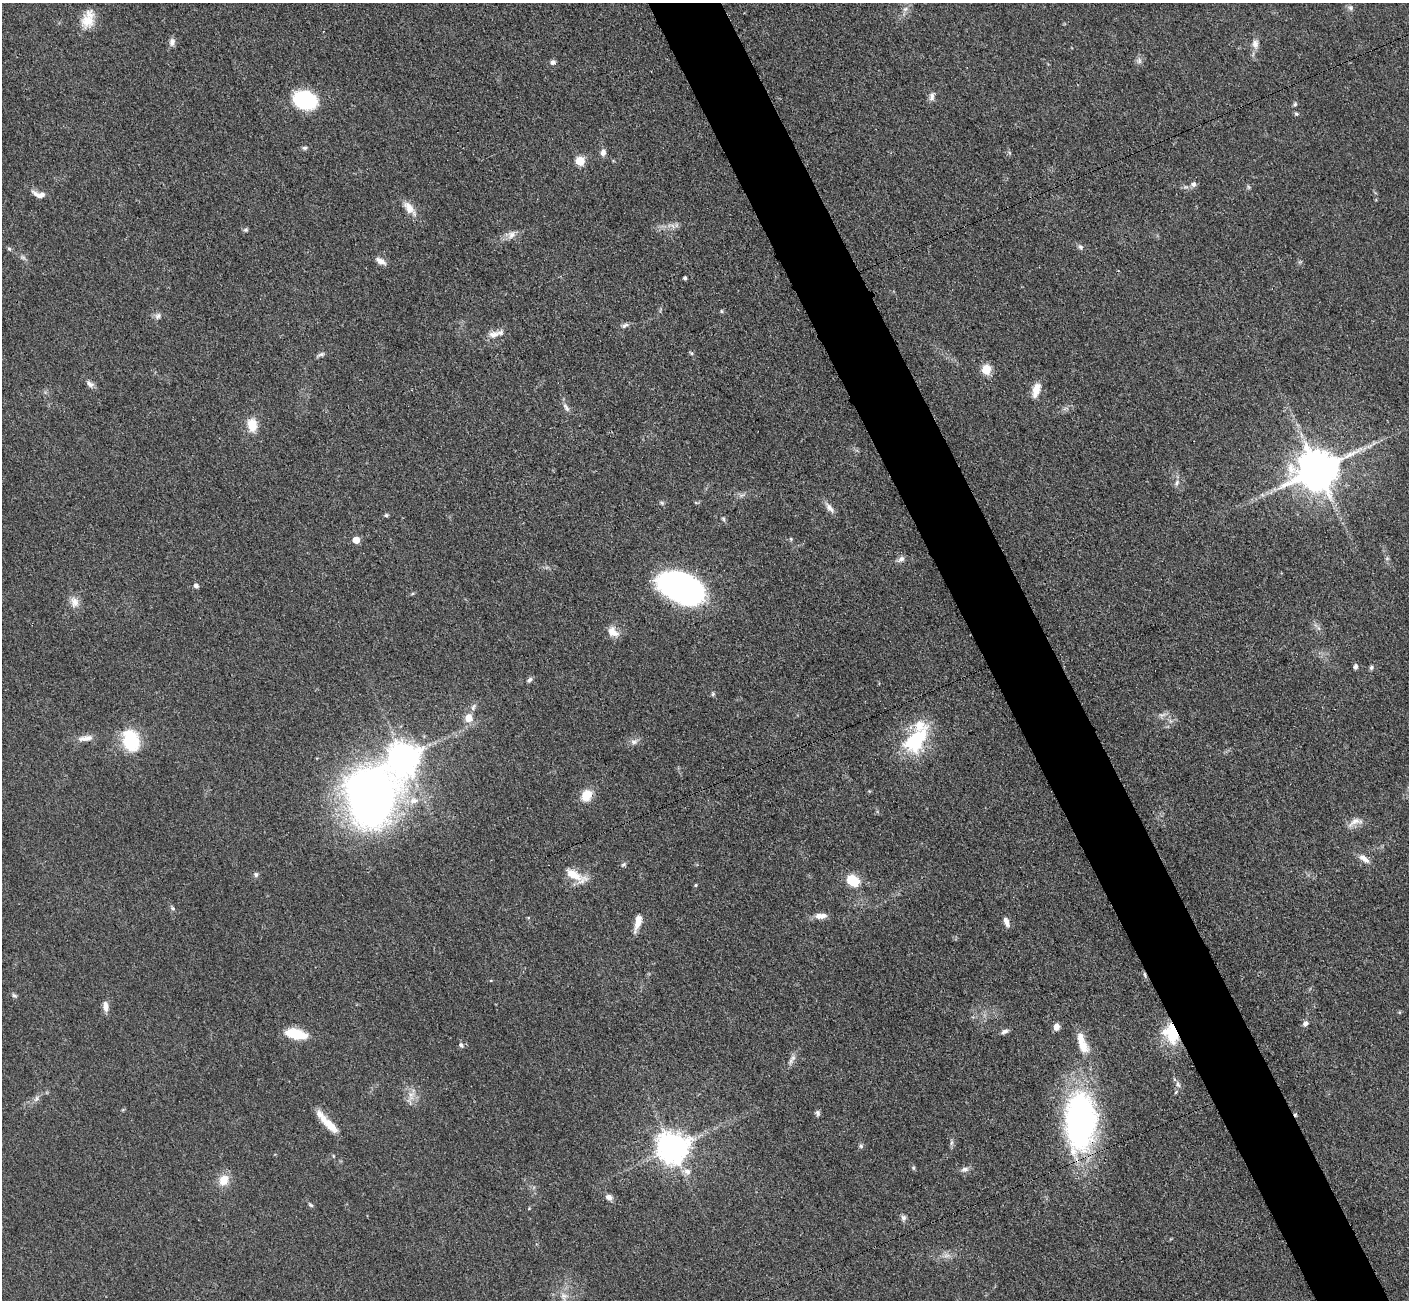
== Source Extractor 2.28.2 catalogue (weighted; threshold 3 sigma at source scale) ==
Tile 6 of 4 x 4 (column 2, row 2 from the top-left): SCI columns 1424-2830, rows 2892-4189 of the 5660 x 5649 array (HDU 1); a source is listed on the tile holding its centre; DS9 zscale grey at full resolution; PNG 1411 x 1302 px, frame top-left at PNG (2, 3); no overlay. Shown black and unused: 5% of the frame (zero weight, under 3 of 4 exposures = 2% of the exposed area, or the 3 px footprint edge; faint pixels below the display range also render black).
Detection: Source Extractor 2.28.2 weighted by HDU 2 'WHT'; one run over the whole footprint, this tile lists its part. Background 0.0466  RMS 0.0052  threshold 0.0235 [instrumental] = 3 sigma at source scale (4.5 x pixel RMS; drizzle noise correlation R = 1.50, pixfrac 1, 0.05/0.05 arcsec/px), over >= 5 px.
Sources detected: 109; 2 cosmic-ray / hot-pixel residue — not listed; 5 inside a brighter listed object's ellipse — not listed separately; the other 102 listed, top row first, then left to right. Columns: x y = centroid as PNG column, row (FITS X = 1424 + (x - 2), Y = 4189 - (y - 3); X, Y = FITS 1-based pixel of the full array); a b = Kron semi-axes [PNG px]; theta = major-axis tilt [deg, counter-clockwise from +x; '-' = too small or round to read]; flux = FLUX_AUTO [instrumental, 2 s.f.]
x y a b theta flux
1350 8 7 6 - 1.3
905 9 6 5 - 1.3
88 19 23 14 76 9.3
172 42 10 7 82 2.2
1255 44 12 9 -86 3.3
1139 61 8 6 -83 1.6
553 62 7 6 - 1.6
932 97 11 7 83 2.3
305 100 20 14 -17 51
1295 104 6 5 - 0.91
1296 114 6 5 - 0.85
305 148 6 5 - 1.1
603 152 7 6 - 2.3
580 161 5 5 - 24
1193 184 7 7 - 1.6
39 194 18 7 -14 3.8
409 208 21 9 -52 5.6
673 226 7 4 -70 1.2
246 230 7 5 19 0.85
511 235 12 9 54 3.1
1080 247 7 6 - 1.3
9 249 5 4 - 0.83
23 257 7 5 -30 1.2
381 261 14 6 -30 3.1
685 278 3 3 - 1.1
721 311 6 4 -89 0.6
158 316 9 7 50 1.8
625 325 10 5 30 1.5
494 334 15 9 17 4.4
321 354 11 5 17 1.4
986 369 5 5 - 27
90 384 12 6 -35 2.2
1036 390 16 8 74 6.6
566 407 14 5 -58 2.2
252 425 16 11 -84 8.3
1318 470 12 11 - 2000
1177 483 7 5 70 1.4
662 503 6 4 -46 0.82
830 508 17 7 -50 3
386 515 5 4 - 0.98
723 519 7 4 -61 0.83
791 539 6 3 -72 0.57
356 540 5 5 - 8.7
901 559 10 6 38 2
196 585 6 5 - 1.6
682 587 34 20 -23 220
74 601 14 11 -69 4.3
613 632 16 10 -38 4.8
1356 666 5 4 - 1.8
1371 667 6 5 - 1
529 680 8 5 45 1.3
713 694 6 5 - 0.79
473 707 11 5 66 1.6
469 718 9 9 - 5.7
85 738 22 8 8 4.3
131 740 28 20 -74 23
916 740 36 19 48 36
634 742 9 6 2 2
404 757 9 8 - 840
586 795 13 10 56 8.8
371 796 57 43 67 370
1355 822 22 9 22 4.6
1364 858 15 7 -33 3.7
623 864 7 5 37 1
256 874 7 6 - 1.2
575 875 28 9 -28 10
853 881 7 6 - 27
696 885 4 4 - 0.59
173 908 7 5 -23 0.95
821 916 15 7 2 4
1006 922 13 6 -68 2.7
638 923 21 7 70 5.1
491 980 5 3 - 0.44
14 995 7 5 -39 1
105 1006 13 7 -84 3.4
1305 1023 7 6 - 2
1056 1027 7 6 - 3.4
1005 1032 10 5 24 1.6
1172 1033 23 16 -71 23
296 1034 17 8 -12 22
461 1045 8 6 -46 1.3
1082 1045 24 11 -51 7.6
791 1061 10 5 71 1.9
1178 1084 9 5 -65 1.6
1176 1092 6 4 70 0.61
411 1095 13 8 88 4.3
36 1099 10 5 63 1.7
818 1113 8 6 -80 1.3
1081 1121 49 26 -90 180
329 1124 28 8 -43 8.8
951 1143 8 4 71 1.1
861 1146 6 5 - 0.96
672 1148 9 9 - 890
913 1168 6 4 -89 0.7
965 1169 10 7 9 2.1
687 1171 11 8 -15 3.2
224 1180 14 12 64 7.1
609 1197 9 7 -28 2.3
311 1205 7 4 -28 0.87
903 1218 8 7 - 1.6
946 1255 11 5 1 2.2
564 1296 11 9 -71 3.4
Overlapping masked pixels (flux is a lower limit): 2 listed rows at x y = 1172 1033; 1081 1121